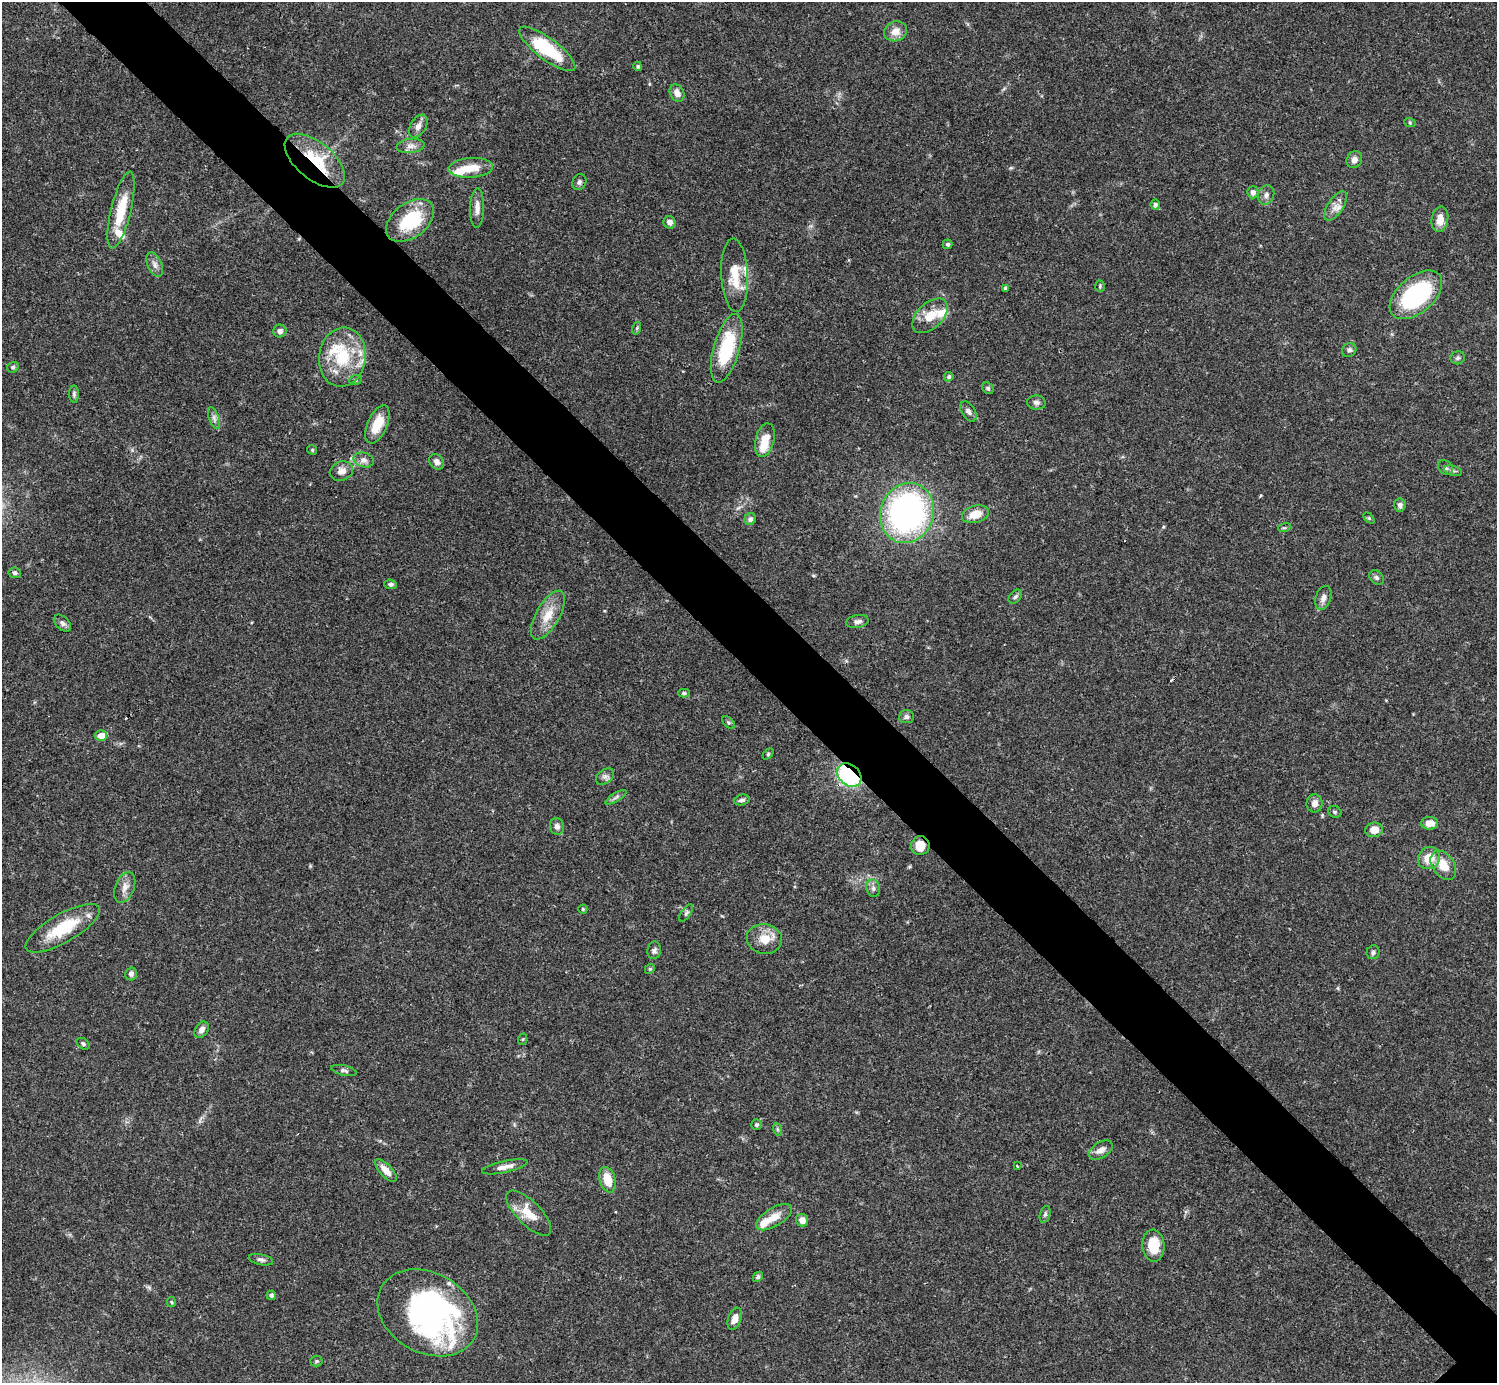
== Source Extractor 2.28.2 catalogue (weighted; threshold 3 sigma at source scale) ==
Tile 11 of 4 x 4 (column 3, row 3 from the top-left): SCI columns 2990-4484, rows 1540-2920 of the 5982 x 5981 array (HDU 1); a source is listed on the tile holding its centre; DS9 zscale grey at full resolution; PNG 1499 x 1385 px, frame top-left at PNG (2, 2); each listed source drawn as its Kron ellipse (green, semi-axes under 4 px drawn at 4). Shown black and unused: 6% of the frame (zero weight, under 3 of 4 exposures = <1% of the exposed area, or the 3 px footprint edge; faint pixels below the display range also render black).
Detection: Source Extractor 2.28.2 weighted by HDU 2 'WHT'; one run over the whole footprint, this tile lists its part. Background 0.0403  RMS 0.0026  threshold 0.0119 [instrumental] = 3 sigma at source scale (4.5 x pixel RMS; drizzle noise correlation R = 1.50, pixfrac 1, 0.05/0.05 arcsec/px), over >= 5 px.
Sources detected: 123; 2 inside a brighter object's white glare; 1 cosmic-ray / hot-pixel residue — neither listed nor drawn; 7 inside a brighter listed object's ellipse — not listed separately; the other 113 listed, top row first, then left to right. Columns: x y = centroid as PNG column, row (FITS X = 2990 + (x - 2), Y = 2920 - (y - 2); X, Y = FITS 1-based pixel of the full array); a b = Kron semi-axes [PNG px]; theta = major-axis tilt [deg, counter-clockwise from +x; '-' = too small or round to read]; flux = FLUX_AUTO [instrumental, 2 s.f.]
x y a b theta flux
896 31 11 9 22 2.6
547 49 34 11 -37 15
638 66 5 4 - 0.36
677 93 9 7 -61 1.9
1410 123 6 3 -19 0.3
418 126 12 7 58 1.7
411 146 14 7 6 1.5
1354 160 9 7 59 1.4
315 161 36 18 -39 14
471 168 22 10 4 4.8
579 182 8 7 - 0.81
1253 192 6 5 - 1.1
1266 195 10 8 69 1.2
1155 205 5 4 - 0.7
1335 206 17 7 57 2
477 208 20 7 89 2
121 210 39 10 76 8.3
1440 219 13 8 79 3
410 220 27 17 37 15
670 222 6 6 - 1.1
948 244 5 4 - 0.45
155 264 13 7 -66 1.4
735 275 36 13 -87 6.9
1100 286 5 5 - 0.36
1006 288 4 4 - 0.86
1416 295 31 18 41 30
930 316 21 12 44 5
637 328 6 4 71 0.36
280 331 7 6 - 1.1
727 348 35 13 74 17
1349 350 7 6 - 0.71
342 357 30 23 81 14
1458 358 7 6 - 0.66
13 367 6 5 - 0.49
949 377 5 4 - 0.59
355 380 6 5 - 0.43
988 388 6 5 - 0.45
74 394 8 5 90 0.63
1036 402 9 7 -5 0.89
968 411 11 6 -58 1
214 418 12 5 -70 0.96
377 424 20 9 66 5.7
765 440 17 9 77 4.5
312 450 5 4 - 0.34
364 460 10 7 -14 1.3
437 462 8 7 - 1.3
1445 467 8 6 -49 0.78
341 471 12 9 22 1.9
1453 471 9 5 -13 0.62
1400 505 7 5 84 0.84
907 513 30 26 69 78
975 514 14 8 15 3.9
1369 518 6 4 -45 0.36
750 519 6 5 - 0.89
1284 528 6 4 17 0.35
15 573 6 5 - 0.59
1376 578 8 6 -47 0.71
391 584 6 4 -4 0.61
1015 597 8 5 49 0.62
1323 598 12 7 72 1.4
548 615 27 11 60 5
857 622 11 6 11 1.1
62 623 10 6 -44 0.94
684 693 6 4 -1 0.39
906 717 7 6 - 0.79
728 722 7 4 -44 0.45
101 736 5 5 - 3.4
768 754 6 4 46 0.34
849 775 13 10 -41 31
605 776 10 6 36 0.95
616 797 12 3 32 0.63
742 800 8 5 13 0.77
1315 803 9 8 - 1.5
1335 812 7 5 -28 0.47
1430 823 8 6 0 2.7
557 826 8 7 - 1.1
1374 830 9 7 8 2.8
920 846 9 9 - 4.2
1429 858 12 10 47 4.7
1443 865 16 11 -56 4.2
125 887 16 9 68 2
873 888 9 6 -80 0.94
583 909 4 4 - 0.32
686 913 10 4 56 0.62
63 928 42 14 30 12
764 939 18 15 -11 4.2
654 950 9 7 80 0.8
1373 952 7 6 - 0.75
650 969 5 4 - 0.35
131 974 6 6 - 0.87
202 1030 9 6 54 1.1
523 1039 6 4 71 0.28
83 1044 7 5 -38 0.54
344 1071 13 5 -14 0.69
757 1125 5 5 - 0.46
777 1129 6 4 -71 0.39
1101 1150 13 7 32 1.8
1017 1166 3 2 - 0.22
505 1167 23 5 12 2
386 1170 14 6 -48 2.5
607 1180 13 8 -74 4.9
529 1213 29 12 -45 5.4
1045 1214 9 5 74 0.57
774 1217 20 9 31 3.5
802 1220 6 6 - 2
1153 1246 16 11 -87 6.2
261 1260 12 5 -11 0.85
758 1277 6 4 46 0.53
271 1295 5 4 - 0.57
171 1302 5 4 - 0.34
428 1313 53 40 -30 71
735 1319 11 6 70 2.1
316 1361 6 5 - 0.4
Overlapping masked pixels (flux is a lower limit): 4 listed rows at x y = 315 161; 727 348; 849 775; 920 846